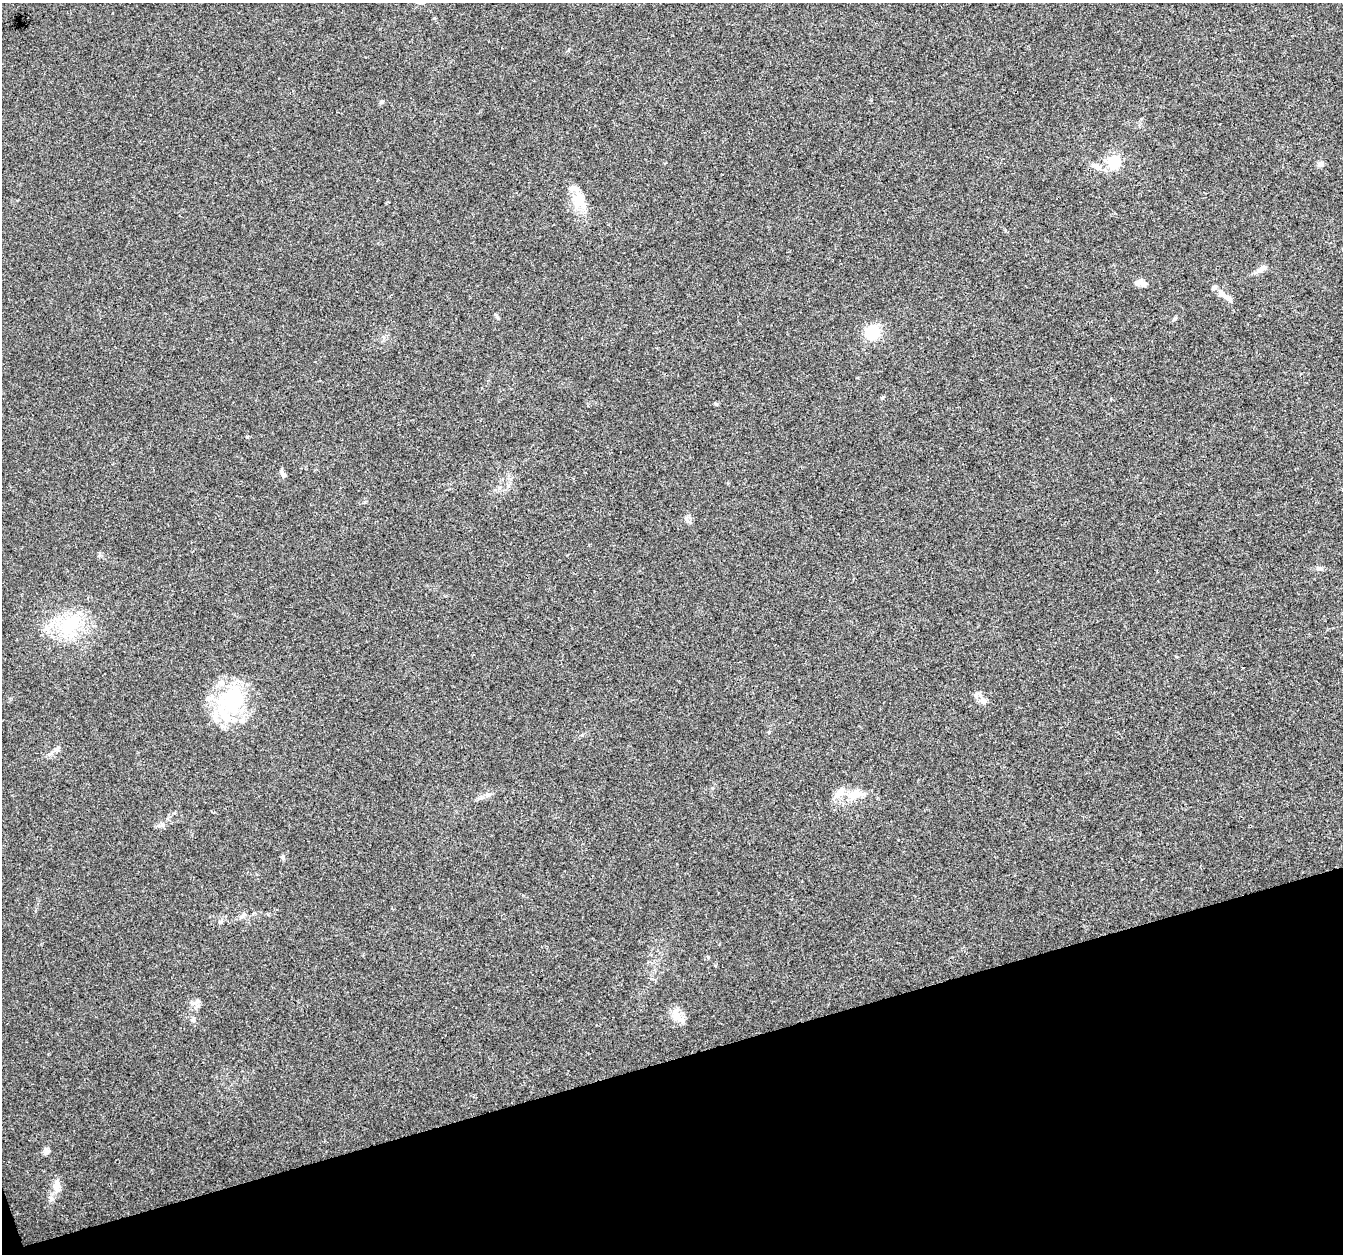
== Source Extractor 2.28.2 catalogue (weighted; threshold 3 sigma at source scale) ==
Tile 14 of 4 x 4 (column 2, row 4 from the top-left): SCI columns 1341-2681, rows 63-1314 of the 5363 x 5188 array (HDU 1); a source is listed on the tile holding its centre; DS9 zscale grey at full resolution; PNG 1345 x 1256 px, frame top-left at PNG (2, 3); no overlay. Shown black and unused: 16% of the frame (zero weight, under 3 of 4 exposures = <1% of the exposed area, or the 3 px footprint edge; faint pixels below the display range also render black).
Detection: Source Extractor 2.28.2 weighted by HDU 2 'WHT'; one run over the whole footprint, this tile lists its part. Background 0.0182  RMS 0.0028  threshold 0.0128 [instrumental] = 3 sigma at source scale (4.5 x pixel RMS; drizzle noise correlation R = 1.50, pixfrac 1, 0.0396/0.0396 arcsec/px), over >= 5 px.
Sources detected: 35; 1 inside a brighter object's white glare — not listed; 7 inside a brighter listed object's ellipse — not listed separately; the other 27 listed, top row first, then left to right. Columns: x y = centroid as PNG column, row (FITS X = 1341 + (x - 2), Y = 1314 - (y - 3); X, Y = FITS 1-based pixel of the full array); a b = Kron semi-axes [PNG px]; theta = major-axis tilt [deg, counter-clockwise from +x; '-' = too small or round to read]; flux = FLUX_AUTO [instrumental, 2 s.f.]
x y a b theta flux
381 101 6 5 - 0.47
1114 162 6 6 - 39
1320 164 9 7 -14 0.87
1097 166 8 6 -1 1.1
578 199 23 16 73 5.3
1262 268 17 6 31 1.5
1140 283 12 7 -9 2.2
1222 294 17 8 -45 2.5
872 332 15 14 - 8.4
882 398 5 4 - 0.33
247 437 5 3 - 0.26
283 474 11 5 -65 1.1
1319 568 8 5 -6 0.68
69 625 24 20 60 14
984 701 9 7 -73 1.3
230 702 32 22 -78 16
854 794 18 11 23 4.5
488 795 9 4 0 0.8
837 795 15 8 23 2.5
158 826 7 4 17 0.63
282 857 7 5 -35 0.55
244 914 8 5 72 0.68
220 922 6 5 - 0.49
197 1001 8 6 6 0.97
676 1016 21 11 -63 3.1
46 1151 10 6 79 1
57 1189 13 10 -72 2.2
Unlisted compact peaks at least as high as the median listed source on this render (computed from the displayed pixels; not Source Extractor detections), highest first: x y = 686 518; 716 404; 769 732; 708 957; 193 1020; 498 318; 1174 319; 434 18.